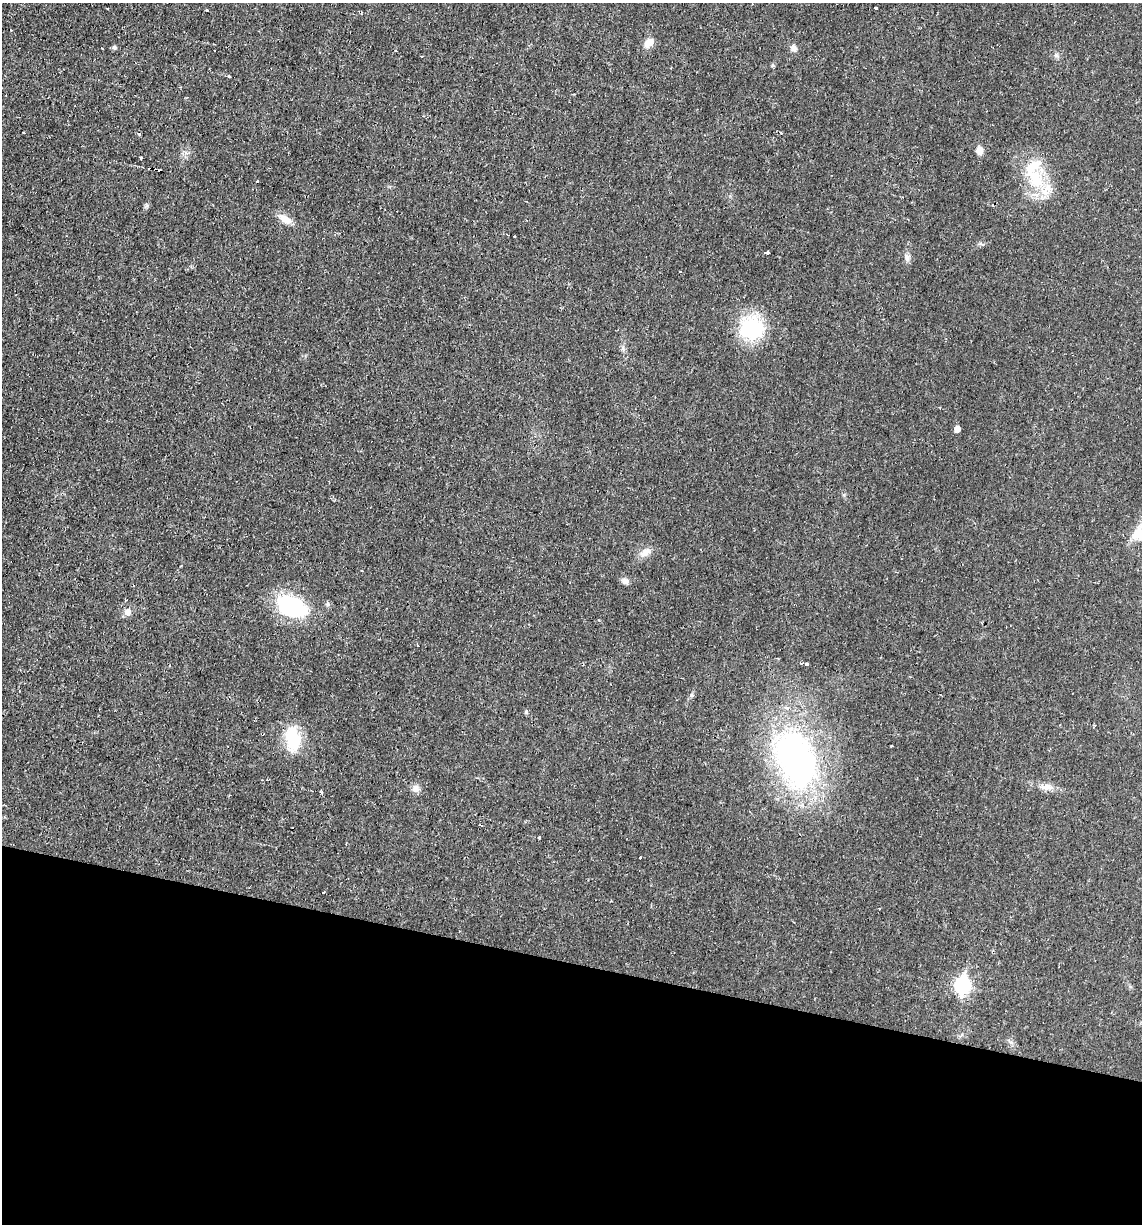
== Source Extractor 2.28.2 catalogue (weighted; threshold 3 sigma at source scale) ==
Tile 15 of 4 x 4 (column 3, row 4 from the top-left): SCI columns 2393-3532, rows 1-1222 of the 4907 x 4888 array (HDU 1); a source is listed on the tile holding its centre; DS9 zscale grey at full resolution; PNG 1144 x 1226 px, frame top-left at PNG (2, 3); no overlay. Shown black and unused: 21% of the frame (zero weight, under 2 of 3 exposures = <1% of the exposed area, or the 3 px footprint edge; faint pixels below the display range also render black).
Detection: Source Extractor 2.28.2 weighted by HDU 2 'WHT'; one run over the whole footprint, this tile lists its part. Background 0.0287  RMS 0.0049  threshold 0.0221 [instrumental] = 3 sigma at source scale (4.5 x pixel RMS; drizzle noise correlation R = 1.50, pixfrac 1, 0.05/0.05 arcsec/px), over >= 5 px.
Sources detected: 48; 4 cosmic-ray / hot-pixel residue — not listed; the other 44 listed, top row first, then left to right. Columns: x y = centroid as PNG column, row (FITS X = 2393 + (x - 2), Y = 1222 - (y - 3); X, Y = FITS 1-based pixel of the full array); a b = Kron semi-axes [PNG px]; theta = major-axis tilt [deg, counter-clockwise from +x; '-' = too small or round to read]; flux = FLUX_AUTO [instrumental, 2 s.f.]
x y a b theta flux
108 8 3 2 - 0.92
876 8 3 3 - 3.1
207 10 3 3 - 1.1
649 43 14 9 43 4.4
114 47 5 5 - 1.1
794 48 9 7 -55 2.2
395 51 3 2 - 0.88
1056 55 7 4 -1 1
421 56 3 2 - 0.62
229 76 3 3 - 1.7
24 133 3 2 - 0.37
979 150 10 7 -84 3
140 157 3 3 - 8.7
1034 174 50 22 -78 26
285 219 18 8 -28 5
514 236 3 3 - 1.8
767 253 4 3 - 6.9
907 258 11 6 -58 1.8
680 271 3 3 - 1.6
751 328 22 20 0 41
957 429 5 5 - 3.7
1138 535 17 14 -40 7.5
645 552 16 9 29 4.1
362 571 3 2 - 1.2
625 581 9 7 -11 2.2
327 604 7 5 -83 1
292 607 34 21 -23 44
128 612 8 8 - 2.9
418 645 3 2 - 0.75
806 664 3 3 - 3.8
692 695 6 5 - 0.82
526 712 5 4 - 0.94
1094 725 4 3 - 0.7
293 739 32 17 -83 19
795 759 64 41 -68 150
1046 787 19 8 -1 4.2
415 788 11 9 53 2.5
321 792 3 3 - 1.7
481 825 4 2 - 0.67
539 837 3 3 - 1.1
640 858 3 2 - 1.2
324 892 3 2 - 0.45
880 908 3 2 - 0.5
962 985 9 7 80 93
Isophote crosses this tile's border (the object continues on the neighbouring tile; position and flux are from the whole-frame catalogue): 1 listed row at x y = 1138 535
Unlisted compact peaks at least as high as the median listed source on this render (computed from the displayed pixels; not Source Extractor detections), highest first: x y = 147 206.